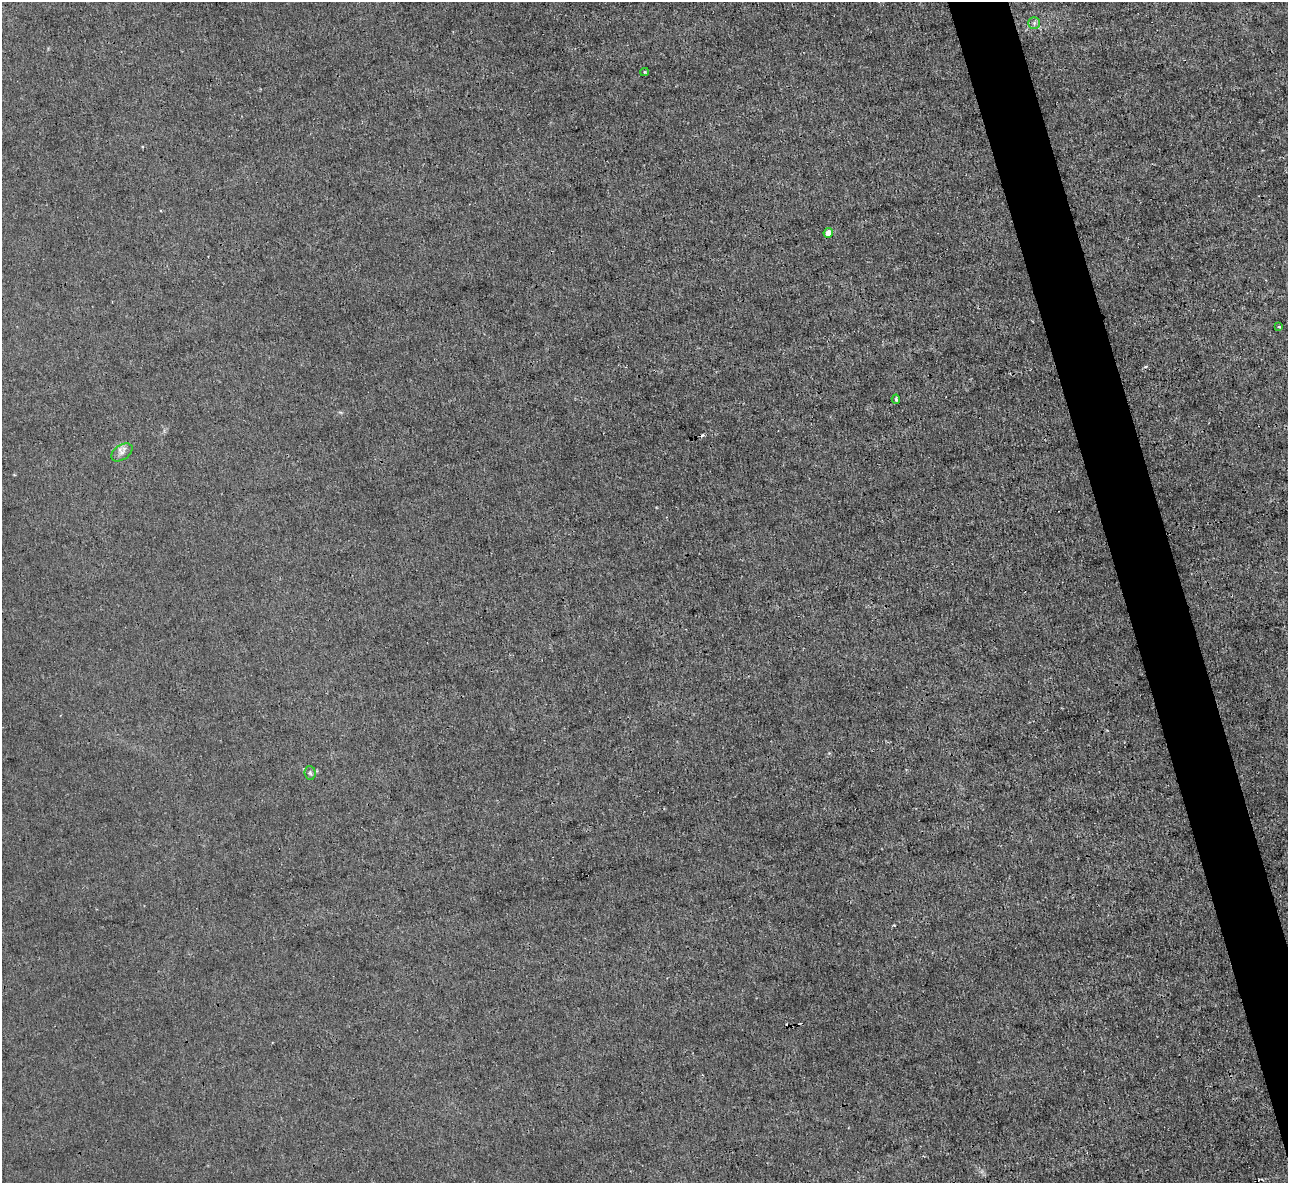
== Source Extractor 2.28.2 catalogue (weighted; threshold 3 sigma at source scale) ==
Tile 6 of 4 x 4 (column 2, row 2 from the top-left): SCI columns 1288-2573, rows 2507-3687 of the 5146 x 5131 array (HDU 1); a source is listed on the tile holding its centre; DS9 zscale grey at full resolution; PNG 1290 x 1185 px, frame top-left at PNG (2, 2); each listed source drawn as its Kron ellipse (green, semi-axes under 4 px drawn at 4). Shown black and unused: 4% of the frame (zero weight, under 3 of 4 exposures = <1% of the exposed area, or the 3 px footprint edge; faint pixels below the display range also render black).
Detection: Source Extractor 2.28.2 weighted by HDU 2 'WHT'; one run over the whole footprint, this tile lists its part. Background 0.00342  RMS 0.0017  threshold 0.00747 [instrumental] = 3 sigma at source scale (4.5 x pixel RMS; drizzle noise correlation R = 1.50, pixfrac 1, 0.05/0.05 arcsec/px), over >= 5 px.
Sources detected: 10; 3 cosmic-ray / hot-pixel residue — neither listed nor drawn; the other 7 listed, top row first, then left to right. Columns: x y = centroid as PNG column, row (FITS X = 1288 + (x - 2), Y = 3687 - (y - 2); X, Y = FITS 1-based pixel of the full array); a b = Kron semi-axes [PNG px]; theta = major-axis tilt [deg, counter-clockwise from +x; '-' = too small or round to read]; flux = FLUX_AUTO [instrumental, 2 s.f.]
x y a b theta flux
1034 23 6 5 - 0.41
645 72 4 4 - 0.19
828 233 5 4 - 1.9
1279 327 4 3 - 0.21
896 399 5 3 - 0.27
122 452 12 7 34 0.88
310 773 7 5 -85 0.35